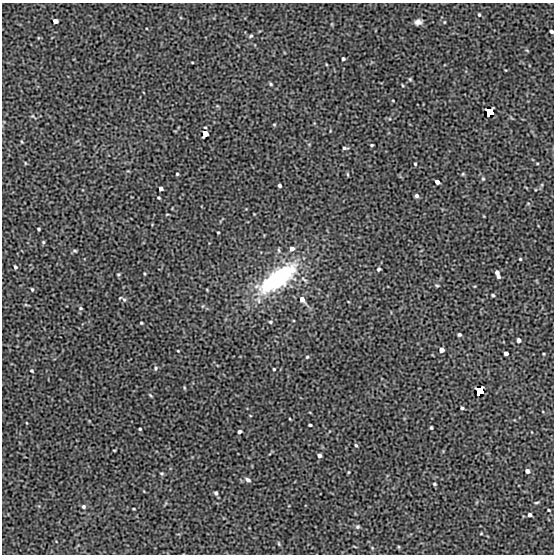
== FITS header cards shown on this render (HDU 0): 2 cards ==
NAXIS1  =                  552 / length of data axis 1
NAXIS2  =                  552 / length of data axis 2

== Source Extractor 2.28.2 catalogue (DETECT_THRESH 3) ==
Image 552 x 552 px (HDU 0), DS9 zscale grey, 1 PNG px = 1 image px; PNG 556 x 556 px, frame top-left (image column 1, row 552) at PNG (2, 3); no overlay
Background 0.00184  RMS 0.054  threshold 0.162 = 3 sigma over >= 5 px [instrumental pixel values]
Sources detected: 96; all 96 listed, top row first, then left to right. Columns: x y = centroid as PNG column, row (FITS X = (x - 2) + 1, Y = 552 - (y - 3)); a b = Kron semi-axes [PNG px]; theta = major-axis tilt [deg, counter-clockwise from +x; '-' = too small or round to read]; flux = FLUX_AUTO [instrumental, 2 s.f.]
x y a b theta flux
479 15 4 3 - 4.5
55 21 4 4 - 24
418 22 9 6 11 15
444 22 5 3 - 2.9
551 31 4 3 - 7.5
251 36 6 4 39 5.3
343 59 3 3 - 7.3
192 62 3 2 - 2.6
326 64 4 3 - 2.7
410 79 5 4 - 4.4
271 84 5 3 - 4.5
402 85 4 2 - 3
393 101 4 2 - 2.2
489 112 5 5 - 340
33 116 9 4 -37 5
274 124 5 3 - 3.4
205 134 5 5 - 66
22 142 4 2 - 3.2
372 145 3 3 - 4.3
345 148 5 3 - 6.2
25 163 5 3 - 3
537 163 5 3 - 3.2
415 164 3 2 - 3.6
177 174 3 3 - 4.2
348 174 6 3 -81 3.8
463 174 4 4 - 3.8
483 179 5 4 - 4.4
437 182 4 4 - 17
279 185 4 3 - 8.4
161 188 4 4 - 12
416 196 5 5 - 8.4
159 198 3 3 - 4.2
528 203 5 3 - 3.5
167 214 5 3 - 2.8
39 229 3 3 - 4.9
218 232 3 2 - 3.2
43 242 4 4 - 4.6
292 249 5 5 - 17
279 250 7 4 -71 5.9
75 251 6 4 -17 5.1
520 259 3 3 - 3.4
15 267 5 3 - 6
379 269 4 4 - 6.7
497 272 5 4 - 11
118 274 4 3 - 4.6
144 274 5 3 - 3.3
498 277 4 3 - 5.9
277 279 24 8 36 1200
437 286 5 3 - 4.2
32 289 4 3 - 4.1
207 290 4 3 - 2.7
493 295 3 3 - 5
124 299 7 5 -66 7.5
302 299 7 5 -54 25
26 305 6 4 -19 4
203 306 5 3 - 3.5
81 308 5 4 - 4.5
270 322 5 4 - 4.8
141 323 3 2 - 3.7
459 335 4 4 - 5.7
519 340 5 4 - 10
441 350 4 4 - 21
178 351 3 2 - 2.7
506 353 4 4 - 15
544 354 4 2 - 2.9
307 357 4 4 - 4
156 368 6 5 - 6.4
274 369 3 3 - 3.7
32 371 5 4 - 3.8
184 387 6 3 -90 3.6
479 391 5 5 - 400
150 395 6 3 -36 3.9
462 408 3 3 - 5.4
290 419 3 2 - 2.7
310 425 4 3 - 5.7
431 428 3 3 - 5.1
140 429 3 3 - 3.9
240 431 4 3 - 7.4
356 445 5 3 - 4.6
114 450 3 2 - 2.7
319 455 4 4 - 10
527 471 4 4 - 15
348 472 4 3 - 3
162 473 5 4 - 4.4
248 480 8 5 -32 10
434 484 4 3 - 4.3
216 493 4 4 - 7.7
536 502 6 3 2 4.5
84 507 6 5 - 6.5
134 509 3 2 - 3.2
549 510 3 2 - 3.4
530 515 4 4 - 11
357 527 5 5 - 6.3
481 534 5 3 - 2.9
279 544 7 3 -71 4.1
399 547 5 3 - 3.5
At the frame edge (FLAGS 8, measured only in part): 1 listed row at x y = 551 31

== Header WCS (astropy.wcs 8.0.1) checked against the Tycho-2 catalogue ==
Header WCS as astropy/WCSLIB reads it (CRVAL/CRPIX/CD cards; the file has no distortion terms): RA---TAN/DEC--TAN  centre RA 15:06:29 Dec +55:46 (226.62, +55.76 deg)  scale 2.75 arcsec/px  FOV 25.3' x 25.3'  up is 0 deg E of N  parity normal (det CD < 0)
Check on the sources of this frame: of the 60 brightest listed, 7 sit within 4.1 arcsec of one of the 7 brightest Tycho-2 stars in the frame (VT <= 12.32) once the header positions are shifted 0.17 arcsec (0.03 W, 0.17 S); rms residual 1.47 arcsec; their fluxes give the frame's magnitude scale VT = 14.55 - 2.5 log10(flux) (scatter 0.30 mag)
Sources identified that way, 7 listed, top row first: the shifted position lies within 4.1 arcsec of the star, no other Tycho-2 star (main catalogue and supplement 1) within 8.2 arcsec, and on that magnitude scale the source's flux lands within +1.5 / -3 mag of the star's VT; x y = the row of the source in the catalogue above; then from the Tycho-2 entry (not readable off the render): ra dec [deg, ICRS J2000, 3 dp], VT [Tycho-2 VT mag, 2 dp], TYC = Tycho-2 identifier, HIP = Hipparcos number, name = IAU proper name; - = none
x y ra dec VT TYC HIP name
489 112 226.334 +55.891 9.32 3864-351-1 - -
205 134 226.721 +55.874 10.01 3871-243-1 - -
161 188 226.781 +55.832 12.29 3871-216-1 - -
292 249 226.603 +55.786 11.31 3864-261-1 - -
302 299 226.589 +55.748 12.32 3864-230-1 - -
506 353 226.313 +55.706 11.36 3864-187-1 - -
479 391 226.349 +55.677 7.75 3864-139-1 73837 -